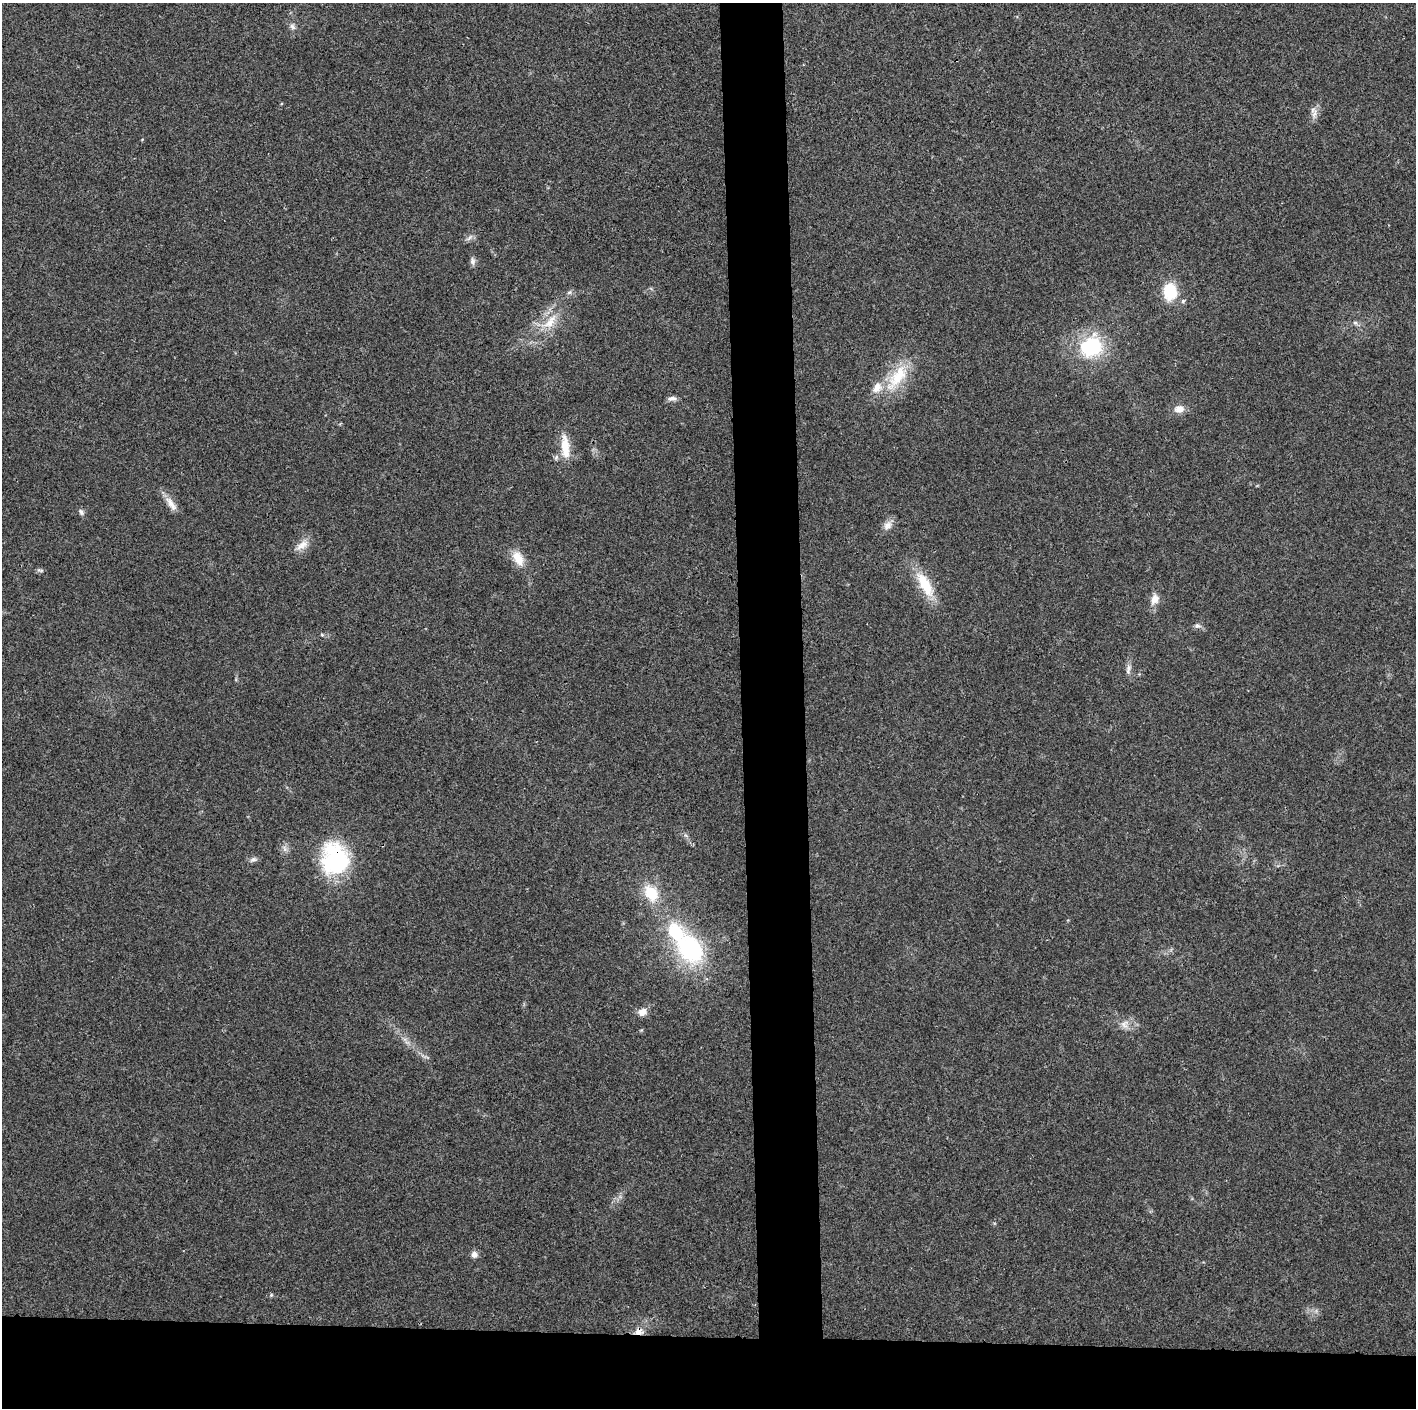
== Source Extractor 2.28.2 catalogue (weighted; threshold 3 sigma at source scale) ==
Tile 8 of 3 x 3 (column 2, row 3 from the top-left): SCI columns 1415-2828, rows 7-1412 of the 4243 x 4226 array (HDU 1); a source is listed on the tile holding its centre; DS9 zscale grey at full resolution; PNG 1418 x 1410 px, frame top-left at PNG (2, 3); no overlay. Shown black and unused: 9% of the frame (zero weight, under 3 of 4 exposures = <1% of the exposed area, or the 3 px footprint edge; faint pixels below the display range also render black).
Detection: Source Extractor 2.28.2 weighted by HDU 2 'WHT'; one run over the whole footprint, this tile lists its part. Background 0.0191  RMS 0.0039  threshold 0.0175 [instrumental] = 3 sigma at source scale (4.5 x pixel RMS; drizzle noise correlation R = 1.50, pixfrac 1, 0.05/0.05 arcsec/px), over >= 5 px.
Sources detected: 35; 2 inside a brighter listed object's ellipse — not listed separately; the other 33 listed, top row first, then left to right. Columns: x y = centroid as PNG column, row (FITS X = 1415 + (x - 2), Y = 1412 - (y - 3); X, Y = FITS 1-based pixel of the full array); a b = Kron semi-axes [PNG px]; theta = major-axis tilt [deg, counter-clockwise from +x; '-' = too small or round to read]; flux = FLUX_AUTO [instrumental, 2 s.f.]
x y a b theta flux
292 27 9 6 -51 1.3
1314 114 16 5 79 2.2
473 261 10 6 -83 1.3
569 292 6 5 - 0.82
1170 292 16 12 89 14
1183 301 5 5 - 0.73
550 322 26 11 52 8.3
1355 323 7 5 -43 0.85
1091 347 30 24 20 25
897 377 45 17 54 16
672 399 12 6 7 1.5
1179 409 13 9 2 3.2
565 447 28 9 -85 8.2
171 504 24 7 -55 3.6
81 512 9 6 -50 1.1
888 525 14 10 39 2.7
302 545 19 9 33 3.5
518 558 21 12 -61 5.8
40 570 10 4 -5 0.69
925 584 33 12 -60 13
1155 599 16 10 70 3.6
1198 626 9 6 -12 1.2
322 635 6 3 -19 0.5
1128 669 14 6 78 1.7
253 860 10 6 28 1.2
335 860 34 29 -78 42
651 893 22 15 -59 11
690 949 29 21 -52 46
642 1012 11 9 19 2.9
1125 1024 12 10 -70 2.7
474 1254 8 8 - 1.7
271 1295 6 4 48 0.54
639 1331 11 9 32 2.8
Overlapping masked pixels (flux is a lower limit): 2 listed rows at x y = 335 860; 639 1331